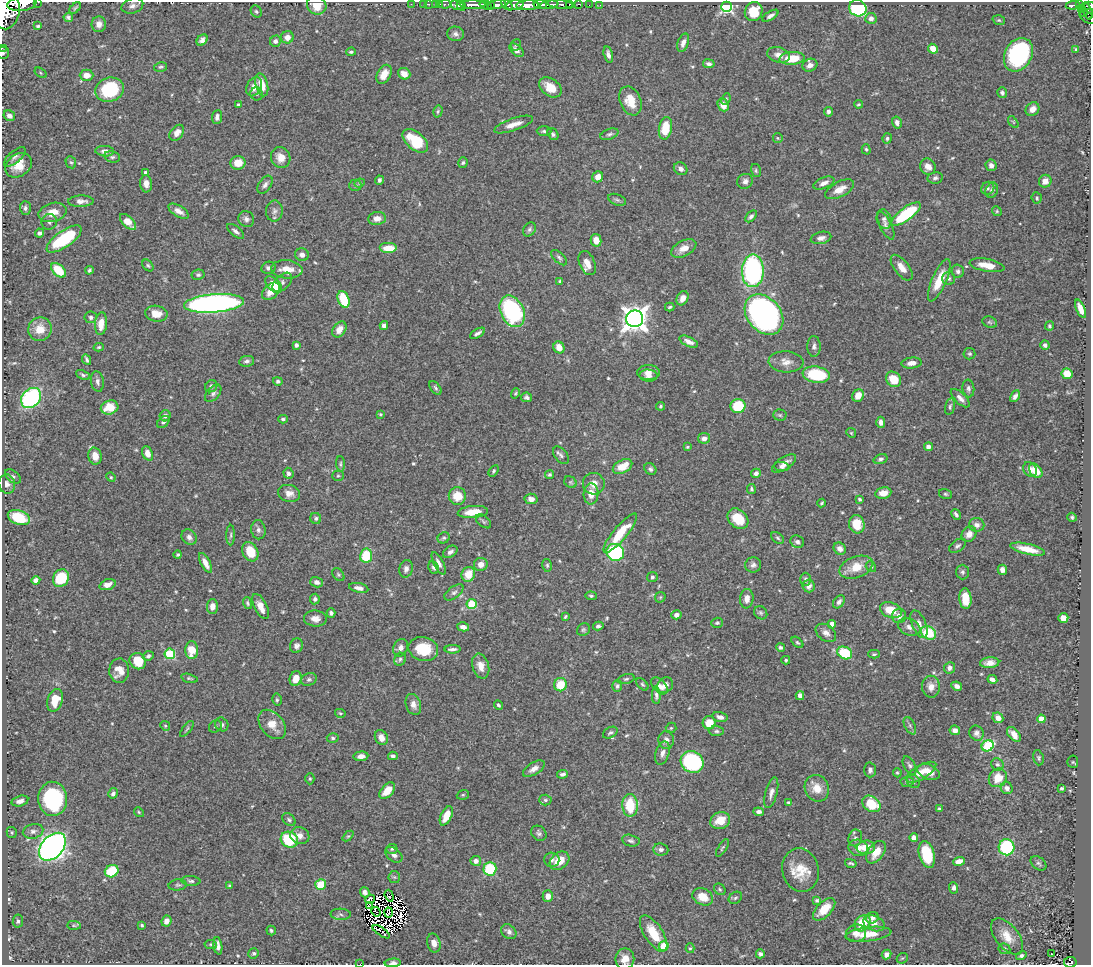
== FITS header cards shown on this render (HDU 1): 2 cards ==
NAXIS1  =                 1089
NAXIS2  =                  963

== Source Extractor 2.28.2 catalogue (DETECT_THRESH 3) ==
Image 1089 x 963 px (HDU 1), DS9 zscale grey, 1 PNG px = 1 image px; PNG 1093 x 967 px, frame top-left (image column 1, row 963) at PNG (2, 2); each listed source drawn as its Kron ellipse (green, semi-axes under 4 px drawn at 4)
Background 0.483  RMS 0.015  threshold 0.0446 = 3 sigma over >= 5 px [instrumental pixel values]
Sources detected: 592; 12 with non-positive FLUX_AUTO (blend fragments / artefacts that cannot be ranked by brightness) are neither listed nor drawn; of the other 580, the 500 brightest by FLUX_AUTO listed and drawn (80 fainter detections omitted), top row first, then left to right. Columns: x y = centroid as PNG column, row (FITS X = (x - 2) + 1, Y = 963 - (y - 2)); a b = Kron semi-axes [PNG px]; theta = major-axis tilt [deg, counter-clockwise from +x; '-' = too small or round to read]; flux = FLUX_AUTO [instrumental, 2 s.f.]
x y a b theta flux
38 2 2 2 - 10
22 4 15 7 8 470
411 4 2 2 - 10
423 4 2 2 - 7.2
429 4 2 2 - 9
436 4 2 2 - 9.3
440 4 2 2 - 5.5
445 4 6 3 8 31
540 4 6 3 -8 210
561 4 14 3 -7 160
569 4 3 3 - 72
578 4 3 2 - 15
317 5 10 9 - 16
457 5 7 4 -15 430
461 5 5 2 - 230
473 5 13 3 0 590
485 5 6 4 -17 94
490 5 3 2 - 85
497 5 9 4 11 340
507 5 7 3 -40 220
515 5 9 5 10 270
527 5 11 5 3 1100
549 5 9 4 8 560
589 5 2 2 - 5.6
600 5 2 2 - 4.3
1073 5 7 3 7 87
1079 5 3 2 - 36
132 6 11 7 18 4.7
1088 6 7 3 1 180
726 7 5 5 - 160
75 8 7 4 45 1.3
858 8 9 8 - 120
1081 9 3 3 - 32
6 11 19 13 83 2600
256 11 6 5 - 1.8
754 11 10 8 64 22
1088 11 8 3 -77 62
1083 13 3 3 - 19
770 16 9 4 32 3.4
68 17 5 4 - 2.2
1087 17 9 5 -34 100
871 18 6 5 - 3.8
999 20 6 4 -20 1.5
99 24 8 7 - 6.5
38 26 4 2 - 1.4
455 34 8 7 - 3.8
287 37 6 6 - 6.8
202 40 6 4 45 4
275 41 5 5 - 3.4
683 43 9 5 71 5.4
516 45 6 5 - 1.6
2 48 2 2 - 5.9
933 49 5 4 - 13
1076 49 3 3 - 1.3
516 50 8 5 -43 4.8
351 52 5 3 - 1.8
3 53 6 6 - 2.1
608 55 8 4 -76 4.3
779 55 11 7 -15 7
1018 55 18 13 61 140
792 58 12 6 5 27
709 64 6 4 -9 3.3
810 65 8 6 26 6.5
161 67 7 5 12 1.6
41 73 7 4 -33 1.4
384 74 10 6 62 12
404 74 6 5 - 7.1
86 75 7 5 0 8.9
262 85 12 6 -76 15
254 87 10 7 61 9.9
550 87 12 8 -37 15
110 90 14 12 17 60
1002 93 5 4 - 2.3
257 94 6 6 - 1.9
726 99 6 4 67 1.5
630 101 15 10 -67 17
858 104 4 3 - 1.4
238 105 4 3 - 1.9
723 105 6 5 - 12
1032 109 7 6 - 7.6
438 111 6 4 75 1.7
828 112 5 4 - 3
9 116 6 5 - 4.6
217 117 7 5 84 3.7
1013 122 7 3 -53 1.4
897 123 6 5 - 4
514 124 20 6 19 9.6
665 128 11 6 81 25
544 131 7 5 -2 2.2
177 133 9 6 51 7
553 134 6 5 - 2.2
609 134 9 5 20 2.6
778 138 5 5 - 1.4
887 138 5 4 - 1.7
415 141 15 8 -40 36
866 149 5 4 - 1.5
105 151 9 5 -4 6
15 157 13 6 40 3.7
112 157 8 5 -13 2.2
281 158 11 9 -60 10
71 162 6 5 - 1.6
238 163 7 6 - 13
463 163 5 4 - 1.7
18 165 14 11 37 15
991 165 6 5 - 4
928 167 8 7 - 7.6
681 169 7 6 - 4
756 171 7 5 -76 1.7
146 173 4 4 - 3.1
598 177 6 5 - 7.9
935 178 7 5 10 2.6
379 180 4 3 - 2.2
745 181 8 7 - 4
1045 181 6 6 - 8.1
359 183 5 4 - 1.3
824 183 11 5 23 5.2
146 184 8 6 -85 6.3
265 185 10 6 55 3.6
355 185 6 5 - 2
988 188 7 6 - 2.3
840 189 16 7 28 11
992 190 8 6 69 3.5
1037 198 5 5 - 1.8
617 200 9 5 -21 2.6
81 201 13 5 2 5.6
25 208 7 5 -88 2.6
179 211 11 5 -31 6
274 211 10 8 86 4.5
997 211 5 4 - 1.3
53 212 14 9 15 12
906 214 17 6 37 72
751 216 7 4 46 3
377 218 9 6 8 7.6
246 219 8 7 - 3.8
884 219 10 7 -75 3.3
49 222 8 7 - 3.2
128 222 10 5 -44 11
886 226 15 6 -64 4
529 229 8 5 58 2.5
236 231 10 5 -39 3.4
39 233 4 4 - 2.9
821 238 10 6 12 4.8
64 239 20 8 35 64
596 240 6 5 - 9.2
389 248 9 5 0 19
684 248 13 7 28 9.3
302 255 7 6 - 4.7
559 258 10 5 -44 2.5
587 263 13 7 -67 8.8
148 265 7 4 -49 1.7
987 265 18 6 -10 13
268 268 7 6 - 3.3
902 268 15 7 -52 9.3
287 269 15 9 -5 14
58 270 9 5 -44 32
89 270 4 3 - 1.9
753 271 16 11 89 170
958 271 7 6 - 2.7
198 275 6 5 - 2
949 278 6 6 - 2.5
939 280 23 7 66 22
560 281 3 3 - 1.4
282 282 12 7 43 3.8
274 285 10 6 -43 22
271 291 10 7 42 12
683 298 7 5 61 8.3
343 299 9 5 -69 37
214 303 30 9 4 400
670 307 5 3 - 1.5
1081 309 10 4 -66 9
512 311 16 11 -64 140
156 314 11 8 -9 12
764 315 22 16 -48 410
91 317 6 6 - 3
635 319 8 8 - 1000
990 322 7 5 -21 1.7
101 324 11 6 84 12
384 326 4 4 - 3.5
1049 326 4 4 - 1.7
40 329 12 11 - 16
339 329 8 6 56 8.7
477 333 8 3 29 3
689 342 10 4 -26 5.2
296 345 4 4 - 3.3
1045 345 4 4 - 2.8
814 346 10 6 -89 3.7
99 347 5 4 - 1.2
559 347 6 5 - 11
969 354 6 5 - 1.7
87 359 6 3 -64 2.1
247 361 7 5 9 2.8
786 362 17 10 -4 8.7
912 363 10 5 6 5.4
648 372 11 7 0 7.2
1067 374 5 5 - 18
83 375 7 4 -24 2.2
816 375 14 8 -9 53
649 376 9 6 -3 4.7
894 379 8 7 - 18
97 381 10 6 -80 4.2
278 381 5 4 - 2.2
211 386 6 5 - 3
435 388 8 4 -53 2.2
968 388 9 6 -83 2.7
213 393 10 6 49 3.2
516 393 5 4 - 1.3
858 396 6 5 - 11
1015 396 6 4 60 3.6
527 397 5 4 - 2.4
31 398 11 9 49 130
960 398 12 5 -44 5.2
661 406 4 4 - 1.6
738 406 7 7 - 41
950 406 8 4 77 2
110 407 9 7 15 22
380 414 4 3 - 1.3
780 415 7 5 -2 1.7
165 416 6 5 - 3.6
283 419 5 4 - 2.1
163 422 7 5 43 2.4
881 422 5 4 - 4.6
851 433 5 4 - 1.3
704 438 6 5 - 4.9
687 447 4 3 - 1.3
928 447 4 4 - 4.7
147 453 7 5 -65 7.2
561 455 10 6 -53 3.2
95 456 9 6 -76 10
880 459 7 4 17 2.2
784 463 14 6 33 6.9
340 464 7 4 -87 1.7
782 466 7 4 -6 3.2
622 467 10 6 26 18
650 469 6 5 - 2.6
1030 470 8 6 -59 5.3
494 471 6 4 54 1.7
1036 471 8 5 -49 15
288 473 6 5 - 2.9
756 473 5 4 - 3.4
549 475 5 4 - 1.8
13 476 9 5 -38 2.4
338 476 5 5 - 1.4
111 477 5 4 - 1.3
570 482 7 5 -35 1.7
7 484 9 8 - 5.1
594 484 11 10 - 9.2
751 489 5 4 - 1.8
289 493 11 8 -13 6.9
883 493 8 5 11 10
591 494 10 7 88 11
945 494 6 5 - 1.8
457 496 9 8 - 18
531 499 6 5 - 4.9
859 499 4 3 - 1.6
822 503 4 2 - 1.4
473 512 15 6 5 17
956 514 5 3 - 2.3
19 517 11 7 -21 33
1072 517 5 4 - 1.7
316 518 5 5 - 2.2
738 519 11 9 -42 23
483 521 9 5 -39 2.2
857 524 9 7 -77 17
977 525 7 7 - 4.5
258 530 9 7 -80 3.7
620 533 25 6 50 31
969 534 8 7 - 6.1
231 535 10 4 89 2.1
189 537 8 7 - 4.4
444 538 6 5 - 1.9
777 538 7 5 -41 1.9
797 542 7 6 - 2.9
957 546 9 5 34 2.7
840 549 6 5 - 4.8
1028 549 18 5 -13 18
250 552 10 7 -63 23
450 552 8 5 33 4
615 552 9 8 - 100
178 555 4 4 - 1.5
366 556 7 6 - 38
205 563 11 4 -63 8.1
439 563 12 4 -63 4.9
481 564 7 6 - 7.7
547 565 6 5 - 1.8
753 565 8 7 - 3.8
434 567 6 5 - 2.5
856 567 17 10 20 18
871 567 6 5 - 1.9
406 569 9 6 76 4.3
1002 570 5 4 - 4.6
963 572 7 6 - 2.4
468 574 7 6 - 16
338 575 7 5 -50 1.8
652 577 5 5 - 1.9
61 578 9 7 56 41
806 579 6 5 - 2.7
36 580 4 4 - 4.2
317 582 6 5 - 4.5
107 585 8 5 19 5.9
809 586 6 6 - 6
359 588 10 5 -12 5.1
454 592 11 6 36 3.5
591 596 5 4 - 1.6
660 597 6 5 - 1.4
315 599 5 4 - 2.4
747 599 9 7 84 6.8
965 599 10 6 -87 22
839 602 7 5 54 3.6
248 603 6 4 -74 1.6
472 604 5 5 - 58
212 606 7 5 89 6.6
261 606 14 6 -64 8.7
891 610 11 7 -22 21
331 613 4 4 - 2.8
761 613 7 6 - 2
676 615 5 4 - 4.6
899 616 7 7 - 6.8
565 617 4 3 - 1.4
1063 618 5 5 - 7.7
315 619 11 8 -5 7
717 623 6 5 - 1.9
832 624 4 4 - 8
919 624 14 7 -67 7.6
598 626 5 4 - 2.6
463 627 6 4 -15 4.5
909 627 12 8 -24 5.4
583 630 7 6 - 2
826 633 11 8 -35 5.3
929 633 8 6 -32 34
797 642 7 4 -43 1.6
296 646 7 6 - 3.1
780 647 4 4 - 2.3
400 648 9 7 66 5.4
423 649 15 12 -13 33
453 649 8 3 3 3.1
192 650 9 6 -89 20
845 653 8 6 -27 44
170 654 5 5 - 72
874 654 6 4 1 1.5
148 656 6 5 - 2.5
400 659 7 5 59 2.2
786 660 4 4 - 1.3
138 661 8 7 - 21
990 663 9 5 5 6.8
481 666 13 8 -75 9.9
949 668 5 5 - 3.6
119 671 12 10 88 11
189 678 8 4 -14 1.7
296 678 7 6 - 10
309 679 8 6 21 2.7
626 679 8 5 15 1.9
992 679 5 4 - 4.3
642 684 7 4 -45 1.7
560 685 7 6 - 24
665 685 8 7 - 6.1
617 686 6 5 - 2.7
659 686 10 6 -46 5.5
957 686 5 4 - 4
931 687 11 9 -87 7.6
656 695 8 4 -88 2.7
800 696 4 4 - 4.3
55 700 11 7 73 20
277 700 6 4 -78 1.7
413 704 11 7 -72 6.9
498 705 5 4 - 1.6
340 713 5 4 - 1.4
720 717 7 5 -14 4.5
998 718 5 5 - 6.8
1041 719 4 4 - 9.7
709 723 6 6 - 17
222 724 7 6 - 3
272 724 17 11 -50 15
165 726 5 4 - 1.3
215 726 7 5 39 1.9
910 726 9 5 -63 2.9
671 728 5 5 - 1.5
187 729 10 3 51 1.5
955 730 5 4 - 4.7
716 731 7 5 -1 2.2
610 733 8 5 30 2.4
977 733 8 7 - 4.2
1014 734 9 5 -49 8.6
333 738 6 4 -3 2.2
381 738 8 6 -63 6.6
666 740 9 7 -86 4.8
988 746 6 5 - 70
662 753 12 6 73 5.4
361 756 7 4 5 5.1
393 756 5 4 - 2.9
1038 758 8 5 -75 1.8
692 762 12 10 -33 100
1073 762 6 5 - 1.3
997 764 6 5 - 2.1
909 765 10 5 -61 2.8
534 769 12 6 32 5.9
870 770 7 5 89 3.2
921 772 17 7 30 14
929 772 11 7 -21 11
897 773 5 4 - 1.3
563 774 5 4 - 2.9
998 778 10 8 51 17
310 779 5 4 - 1.4
913 781 7 6 - 2.2
907 782 7 5 8 2.4
817 788 13 12 - 14
1007 788 6 6 - 4.1
1062 788 3 3 - 1.6
387 791 10 5 47 15
113 793 5 4 - 2.9
771 793 16 6 75 5.2
463 795 6 4 20 1.4
53 799 17 14 -87 130
545 800 6 5 - 1.9
20 801 8 5 14 5.2
788 803 4 4 - 1.6
871 804 10 7 -36 33
630 805 11 7 -89 40
939 809 3 3 - 1.7
139 812 5 4 - 1.3
759 812 5 4 - 3.8
446 816 10 5 65 17
289 820 7 5 -42 2.2
720 821 10 8 21 18
33 831 10 7 15 5.5
12 832 6 5 - 1.6
539 833 8 7 - 2.8
300 836 10 8 -20 7.4
348 836 6 4 43 1.3
855 838 8 6 70 3.1
914 838 4 4 - 6
289 840 9 8 - 55
631 841 9 5 -13 2.7
52 847 16 10 48 660
866 847 9 7 6 14
1007 847 8 8 - 80
722 848 10 3 57 1.6
858 848 9 8 - 6.7
392 849 6 5 - 1.7
661 850 7 6 - 3.8
876 852 12 7 54 14
927 854 14 7 -75 48
394 855 10 6 -38 4.4
552 860 7 7 - 3.2
476 861 5 5 - 4.6
559 861 11 8 38 19
959 861 6 4 15 7.3
851 863 6 3 -14 1.7
1038 863 9 6 -39 2.2
490 869 7 6 - 50
800 870 22 18 -76 24
112 871 7 6 - 38
394 877 6 5 - 1.8
191 881 9 5 -4 2.6
321 884 5 5 - 25
178 885 9 5 5 2.3
229 886 4 4 - 1.4
954 888 6 4 -85 3.2
720 889 6 5 - 1.6
365 892 5 5 - 3.4
389 896 6 2 -72 1.3
548 896 6 5 - 7.3
703 897 10 8 -27 15
735 898 7 5 33 1.9
370 899 5 4 - 2.9
817 900 3 3 - 1.6
369 905 3 2 - 1.2
824 909 14 7 45 20
376 912 5 2 - 2.4
389 913 5 3 - 1.6
341 914 10 5 -1 2.8
872 918 6 5 - 3.6
18 921 6 5 - 2.3
166 921 5 5 - 6
862 923 9 7 46 29
874 923 11 7 -20 6.9
74 925 7 4 -1 1.9
142 925 3 3 - 1.4
271 930 5 4 - 1.7
381 932 10 2 -34 2.3
509 932 8 6 -42 3.8
654 933 21 9 -57 26
856 933 10 8 16 7.6
868 934 23 7 7 19
1007 936 21 11 -51 15
434 943 9 6 -77 9.1
211 944 6 4 -8 1.5
218 946 9 3 -83 4.1
664 946 5 4 - 26
690 948 5 4 - 1.5
1004 949 6 5 - 2.6
254 953 5 5 - 1.9
760 954 4 4 - 3
1051 954 3 2 - 1.6
886 955 5 4 - 4.8
1021 956 5 4 - 2.2
902 958 6 4 42 1.4
625 959 10 9 - 11
1070 962 6 5 - 76
393 963 8 4 3 3.4
360 964 2 2 - 8.1
At the frame edge (FLAGS 8, measured only in part): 12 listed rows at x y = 38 2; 22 4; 317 5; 1088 6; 6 11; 1087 17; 2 48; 3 53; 625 959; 1070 962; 393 963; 360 964
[80 fainter detections neither listed nor drawn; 12 non-positive-flux detections neither listed nor drawn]